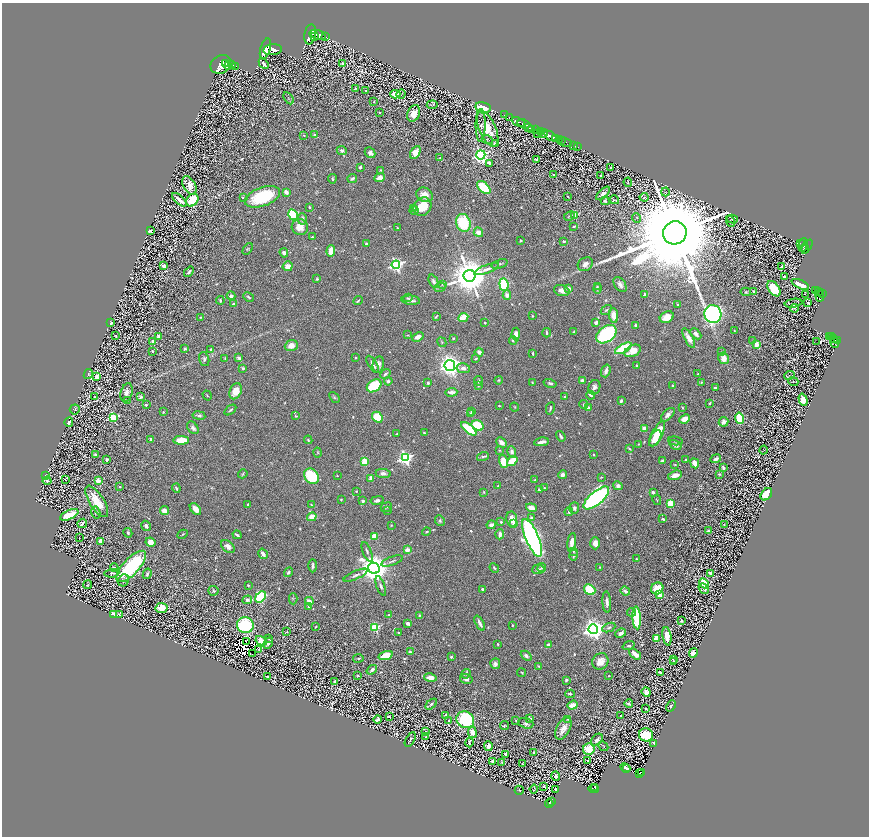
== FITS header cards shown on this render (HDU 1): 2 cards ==
NAXIS1  =                 1733
NAXIS2  =                 1668

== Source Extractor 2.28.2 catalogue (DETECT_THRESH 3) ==
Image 1733 x 1668 px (HDU 1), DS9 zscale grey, zoomed out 1/2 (1 PNG px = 2 x 2 image px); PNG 871 x 838 px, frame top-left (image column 1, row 1667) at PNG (2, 3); each listed source drawn as its Kron ellipse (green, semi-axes under 4 px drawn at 4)
Background 0.694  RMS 0.019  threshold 0.0569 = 3 sigma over >= 5 px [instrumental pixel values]
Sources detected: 1147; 152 cannot appear on this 1/2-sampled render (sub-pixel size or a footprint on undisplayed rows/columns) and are neither listed nor drawn; of the other 995, the 500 brightest by FLUX_AUTO listed and drawn (495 fainter detections omitted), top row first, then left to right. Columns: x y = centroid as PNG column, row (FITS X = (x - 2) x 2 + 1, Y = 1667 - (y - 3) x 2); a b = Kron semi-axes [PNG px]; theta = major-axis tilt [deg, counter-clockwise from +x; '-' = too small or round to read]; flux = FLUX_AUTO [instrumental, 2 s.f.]
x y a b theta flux
310 34 10 6 80 210
318 35 8 4 -16 4200
314 36 3 2 - 880
326 37 2 1 - 100
265 49 10 5 73 1900
273 50 9 5 6 4000
226 63 3 2 - 840
343 63 2 2 - 20
221 64 11 9 33 4700
264 64 6 3 -46 9.2
229 65 6 3 15 1800
236 66 2 1 - 45
355 89 3 2 - 3.2
366 91 2 2 - 3.9
395 94 5 4 - 47
401 94 5 2 - 3.2
288 98 7 2 -58 3.2
374 102 3 2 - 3.2
432 105 5 2 - 4.2
483 108 8 5 -11 140
379 112 2 2 - 3.1
414 113 8 6 64 41
504 115 2 2 - 17
509 118 2 1 - 42
518 122 7 3 -23 1500
524 124 7 2 -21 1400
481 125 16 5 89 13
528 127 3 2 - 330
488 129 19 8 -67 77
532 129 4 3 - 450
536 129 3 2 - 660
540 131 2 2 - 280
537 133 3 1 - 140
544 133 4 3 - 930
304 135 3 2 - 3.9
315 135 4 3 - 12
550 136 7 3 -32 2500
556 138 3 2 - 600
487 139 5 3 - 3.2
559 139 3 2 - 740
561 140 2 2 - 410
565 142 7 3 -17 350
495 143 4 2 - 11
573 145 2 1 - 35
578 147 2 1 - 25
342 150 5 4 - 8.9
415 152 7 4 59 42
370 153 6 5 - 16
481 155 4 4 - 1000
440 158 3 3 - 4.2
537 159 4 2 - 5.1
489 163 4 3 - 7.4
360 167 3 2 - 7.6
611 167 3 2 - 4.7
381 170 3 3 - 3.7
553 175 2 2 - 6.2
601 175 2 2 - 4
352 178 5 3 - 9.7
380 178 5 4 - 40
332 179 4 3 - 4.7
628 182 5 3 - 4.4
189 186 10 6 -61 32
484 187 8 5 -44 140
286 192 3 3 - 28
665 192 4 4 - 3.6
603 193 8 3 44 22
424 195 8 7 - 40
262 197 18 9 20 240
568 197 3 2 - 3.2
644 197 4 2 - 3.2
243 198 3 2 - 5.6
179 200 9 3 -42 30
192 200 7 5 50 150
614 200 5 2 - 3.8
605 201 4 4 - 9.8
310 207 2 2 - 5.7
422 207 10 8 50 93
414 208 3 3 - 3.8
414 211 4 3 - 3.8
293 215 5 4 - 210
575 215 3 3 - 120
570 216 6 4 28 4.7
637 218 5 3 - 3.6
302 219 6 4 89 13
732 219 6 3 -15 4.9
730 221 6 3 -66 5
463 223 9 7 -74 180
574 226 3 2 - 4.4
300 227 8 8 - 42
397 228 3 3 - 3.1
150 231 4 3 - 8
478 232 5 4 - 30
675 233 12 11 - 160000
312 237 3 2 - 4.6
520 240 2 2 - 3.9
564 241 4 3 - 4.2
800 243 4 2 - 200
366 244 3 2 - 8
803 245 7 2 76 250
807 247 8 3 58 560
804 248 5 3 - 710
248 249 6 3 54 4.4
331 251 6 3 86 54
284 253 5 4 - 14
499 264 8 3 20 6.4
585 264 8 6 34 26
396 265 4 4 - 900
164 266 3 3 - 25
288 266 5 4 - 32
782 267 4 2 - 9.9
487 269 13 3 21 18
189 272 6 3 51 7.9
469 276 6 6 - 14000
784 277 3 2 - 12
317 279 3 3 - 4.4
433 281 7 4 -67 10
442 284 3 3 - 3.4
504 284 6 4 -85 240
800 284 9 4 -25 46
620 285 8 5 -56 16
440 287 6 4 19 5.5
597 287 2 2 - 3.3
569 288 3 2 - 15
598 288 5 3 - 5.3
774 289 9 5 -53 120
816 290 4 2 - 210
562 291 8 5 -17 21
754 291 3 3 - 6.2
818 291 2 2 - 130
746 292 5 4 - 4.5
645 294 4 3 - 5.4
822 294 3 2 - 350
507 295 5 4 - 20
805 295 2 1 - 1300
231 296 4 3 - 12
820 296 6 4 -81 670
249 297 6 3 -27 6.8
407 298 5 4 - 5.9
220 300 4 2 - 4.2
411 300 9 4 -5 21
358 301 5 2 - 4.2
793 303 9 3 9 4.7
808 303 3 2 - 4.9
233 304 3 3 - 4.5
678 305 3 2 - 3.7
795 308 4 3 - 3.6
606 310 6 3 34 5.3
713 314 9 8 - 1400
614 315 7 4 -83 37
532 316 3 3 - 3
200 317 2 2 - 3.1
436 317 3 2 - 3.7
463 317 5 3 - 100
667 317 7 5 28 39
111 323 3 2 - 4.1
485 323 2 2 - 13
596 323 3 3 - 16
636 325 4 3 - 8.1
574 331 3 2 - 4.4
734 331 3 3 - 3.2
546 333 5 3 - 7.3
516 334 6 4 87 20
606 334 11 7 38 870
696 334 6 3 -46 19
408 335 3 3 - 3.6
116 336 3 2 - 5.9
829 336 2 2 - 42
159 337 3 3 - 26
418 337 6 4 23 26
831 337 2 2 - 150
453 338 2 2 - 5.5
689 338 11 4 -62 36
834 339 3 2 - 210
513 340 4 3 - 6.6
753 340 4 3 - 3.6
838 340 3 2 - 350
153 341 3 3 - 5.7
817 341 2 1 - 15
442 342 5 4 - 4.8
835 343 5 4 - 580
757 345 3 2 - 98
291 346 7 5 22 32
623 348 9 4 28 180
185 349 3 3 - 6.9
211 349 3 3 - 6
152 351 2 2 - 4.8
633 351 9 5 25 53
479 352 4 3 - 22
722 352 4 3 - 3.8
533 353 4 2 - 5.1
225 358 4 3 - 3.7
239 358 3 2 - 18
355 358 3 3 - 3.9
476 358 4 2 - 3.5
724 358 6 5 - 44
204 359 7 5 -72 9.6
373 364 10 3 -58 16
378 364 8 5 78 18
450 365 5 5 - 2000
637 365 3 2 - 4.5
243 368 4 3 - 5.9
463 368 7 5 -9 16
606 371 6 3 72 21
88 374 5 3 - 5
385 374 6 3 40 7.3
698 374 3 2 - 4.2
789 375 5 3 - 4.1
97 377 4 3 - 13
499 380 4 3 - 3.5
388 381 4 4 - 8.5
478 381 5 3 - 6.6
582 381 4 4 - 14
793 381 5 4 - 5.7
532 382 3 3 - 3.6
701 382 3 2 - 3.7
428 383 3 3 - 6.5
550 383 6 4 -15 9.2
673 385 2 2 - 5.4
374 386 8 5 35 180
478 386 4 3 - 3.8
594 387 7 6 - 15
715 388 2 2 - 7.1
236 391 8 6 65 52
451 392 6 3 3 20
127 393 9 5 74 22
207 395 5 2 - 3.2
591 395 4 2 - 7.4
95 397 4 3 - 7
141 397 4 4 - 8
334 397 6 4 -47 6.6
564 397 2 2 - 4.3
803 400 6 3 -72 48
127 401 3 3 - 3.6
621 401 4 2 - 9.6
710 403 3 2 - 5.1
584 404 4 3 - 5.4
146 405 2 2 - 12
499 406 3 2 - 3.3
515 407 4 3 - 3
550 408 6 2 79 6.5
588 408 3 3 - 8.4
682 408 4 2 - 3.4
75 409 5 5 - 3.8
230 410 7 2 36 5.5
472 411 3 3 - 11
163 412 3 2 - 3.6
470 414 3 3 - 7.9
668 415 8 4 45 18
199 416 6 3 -9 8.6
296 416 4 2 - 3.1
113 417 4 3 - 340
377 417 6 5 - 150
740 418 6 4 -77 190
685 419 5 3 - 63
69 422 5 3 - 11
723 422 5 4 - 14
478 425 6 5 - 190
193 428 7 5 -54 12
644 428 3 3 - 20
469 429 9 3 -39 180
424 433 4 3 - 7.4
397 434 3 2 - 3.8
657 434 14 5 63 140
561 436 5 2 - 6.9
655 438 9 5 61 77
151 439 2 2 - 16
181 440 8 4 0 78
308 440 4 3 - 3.7
675 441 7 4 -7 6.5
541 442 7 3 10 25
502 443 6 3 -43 24
639 444 3 2 - 3.4
675 445 6 4 -28 21
629 449 4 3 - 4.1
500 450 4 3 - 3.4
764 450 4 2 - 4
317 452 5 3 - 3.1
512 452 6 4 -75 14
593 454 3 2 - 4.1
95 455 3 2 - 9.2
483 456 6 3 17 6
405 458 4 4 - 850
716 459 5 3 - 18
107 460 3 2 - 8.7
686 460 3 2 - 3.4
364 461 3 3 - 120
503 461 7 4 -77 75
512 461 6 3 38 97
662 461 3 3 - 7.5
695 463 5 4 - 35
675 464 4 3 - 3.2
723 468 3 2 - 10
383 473 7 4 -8 14
243 474 5 3 - 3.9
719 474 4 2 - 3.8
563 475 4 4 - 16
675 475 7 3 19 31
46 476 3 2 - 8.4
311 476 8 6 -51 180
337 476 2 2 - 3
601 477 3 3 - 3.1
65 479 2 1 - 3.3
371 479 3 3 - 35
535 480 3 2 - 3.4
47 481 4 2 - 4.9
99 481 3 2 - 90
498 486 3 3 - 3.8
618 486 5 4 - 15
120 487 2 2 - 5.8
176 488 4 2 - 7.5
544 488 2 2 - 4.4
539 489 4 2 - 7.1
356 491 3 2 - 3.6
484 492 3 3 - 3.4
653 492 3 3 - 11
766 494 7 5 51 120
596 498 16 6 40 1100
341 500 2 2 - 3.3
377 500 6 3 12 11
657 500 5 2 - 3.3
97 501 18 7 -58 97
363 501 3 3 - 8.3
670 503 4 3 - 100
248 504 2 2 - 3.5
311 505 3 2 - 4.1
386 507 6 4 23 7.2
531 508 5 3 - 28
574 508 6 5 - 9.6
195 509 7 4 -47 25
388 510 4 3 - 3
165 511 5 3 - 38
96 512 6 4 -74 11
569 512 4 3 - 7.6
69 515 10 4 23 76
312 517 5 4 - 41
531 517 3 3 - 6.2
512 519 8 5 -80 43
663 519 3 2 - 6.4
440 521 5 4 - 8.2
501 522 3 2 - 6.5
82 523 5 3 - 9.2
514 524 4 3 - 5.7
391 525 3 2 - 3
491 525 4 4 - 16
724 525 3 2 - 3.5
146 526 5 4 - 13
708 531 4 2 - 5.8
426 532 4 3 - 6
128 533 5 3 - 7.8
183 534 5 2 - 4
500 534 5 3 - 17
237 535 4 2 - 7.6
79 537 2 1 - 3
374 537 3 3 - 100
532 538 20 6 -68 1700
100 541 3 3 - 27
150 542 5 4 - 36
572 542 9 4 82 32
595 543 6 5 - 29
228 546 8 5 -38 16
407 550 3 3 - 35
573 551 3 3 - 3.8
367 552 10 3 -69 9.4
263 554 5 3 - 20
573 555 5 3 - 8.2
636 559 3 2 - 4
392 561 11 3 20 8.7
131 566 20 8 47 360
313 566 7 3 88 9.2
600 567 3 2 - 3.1
114 568 4 2 - 6.4
374 568 6 5 - 7500
494 568 5 3 - 5.9
542 568 4 3 - 5.5
538 569 6 5 - 12
288 572 5 3 - 8.7
112 573 7 3 4 5.8
710 573 4 3 - 15
147 574 5 3 - 8.1
355 575 13 4 24 14
124 580 6 5 - 9.1
704 583 5 4 - 200
87 585 4 2 - 3.1
248 585 3 3 - 4.8
381 586 10 4 -70 10
657 588 6 5 - 61
482 589 2 2 - 6.5
703 589 6 4 -51 17
590 590 6 5 - 130
213 591 5 5 - 7.1
625 591 5 3 - 11
659 595 4 3 - 26
260 597 6 4 46 370
293 599 5 3 - 4.3
247 600 5 4 - 7.1
309 601 4 3 - 29
607 602 10 3 -86 17
308 606 2 2 - 3.3
161 608 6 5 - 86
632 612 4 3 - 4.5
114 614 3 3 - 21
119 615 2 2 - 4.4
389 615 2 2 - 7.4
419 615 3 2 - 3.2
637 618 11 4 -86 200
681 621 3 2 - 7.1
408 623 4 3 - 12
480 623 8 3 -63 19
245 625 8 8 - 300
512 625 2 2 - 5.3
315 627 3 2 - 3.5
375 627 3 3 - 240
609 628 7 4 22 8.9
593 629 5 4 - 3000
286 632 3 2 - 3.4
399 633 2 2 - 4.8
621 633 5 3 - 15
667 636 9 4 -80 43
269 638 4 4 - 5.8
656 638 4 3 - 35
261 641 6 4 -29 44
246 642 2 1 - 4.2
268 643 6 4 61 15
498 644 3 2 - 4.4
548 645 3 3 - 12
629 646 6 4 20 7.3
259 649 2 2 - 3
410 652 2 2 - 6
693 653 5 4 - 24
253 654 3 2 - 13
635 654 7 3 -41 45
386 655 7 4 17 90
526 656 6 4 -42 11
451 657 4 3 - 5
358 658 5 3 - 4.7
673 660 3 2 - 3.3
600 661 8 7 - 32
673 662 3 3 - 8.1
495 664 5 5 - 12
539 666 4 3 - 4.4
372 670 6 3 38 13
660 672 3 2 - 13
522 673 4 3 - 4.1
466 674 5 4 - 6.4
358 675 3 2 - 3.8
608 676 2 2 - 4.5
268 677 3 3 - 6.6
430 678 6 4 -11 38
466 679 6 5 - 17
566 680 4 3 - 5.7
335 681 4 3 - 4.5
646 692 5 4 - 21
570 694 5 3 - 5.7
431 704 7 3 40 8.8
629 704 4 2 - 7.4
573 705 5 3 - 57
671 706 6 3 66 9
645 709 2 2 - 4.1
445 715 4 3 - 7.8
389 716 3 2 - 4.2
620 716 2 2 - 6.9
378 719 4 3 - 15
530 719 4 3 - 24
567 719 4 3 - 3.8
449 720 3 2 - 3.2
465 720 9 8 - 380
516 720 2 2 - 5
526 723 8 5 -17 10
504 726 4 3 - 4.9
563 728 12 6 61 33
426 732 3 2 - 4.9
472 732 5 4 - 27
646 735 7 6 - 140
426 737 4 2 - 4
410 740 8 3 59 6.9
597 740 7 5 50 16
469 742 5 2 - 8.5
653 743 3 2 - 5.5
488 746 5 3 - 12
603 746 5 2 - 3.3
589 749 6 5 - 110
534 752 2 2 - 14
505 754 4 3 - 4.8
588 761 3 2 - 6.9
493 762 3 3 - 17
502 763 2 2 - 3.4
522 764 2 2 - 6.1
625 768 5 2 - 8.7
627 769 2 2 - 4.8
641 772 2 1 - 16
639 774 3 3 - 120
556 776 5 3 - 11
544 786 3 2 - 4.3
594 787 3 2 - 41
534 789 4 2 - 3.3
556 789 3 2 - 12
594 789 5 3 - 85
519 790 4 3 - 3.7
551 802 2 1 - 22
549 804 4 2 - 140
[495 fainter detections neither listed nor drawn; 152 sub-pixel or undisplayed-footprint detections neither listed nor drawn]